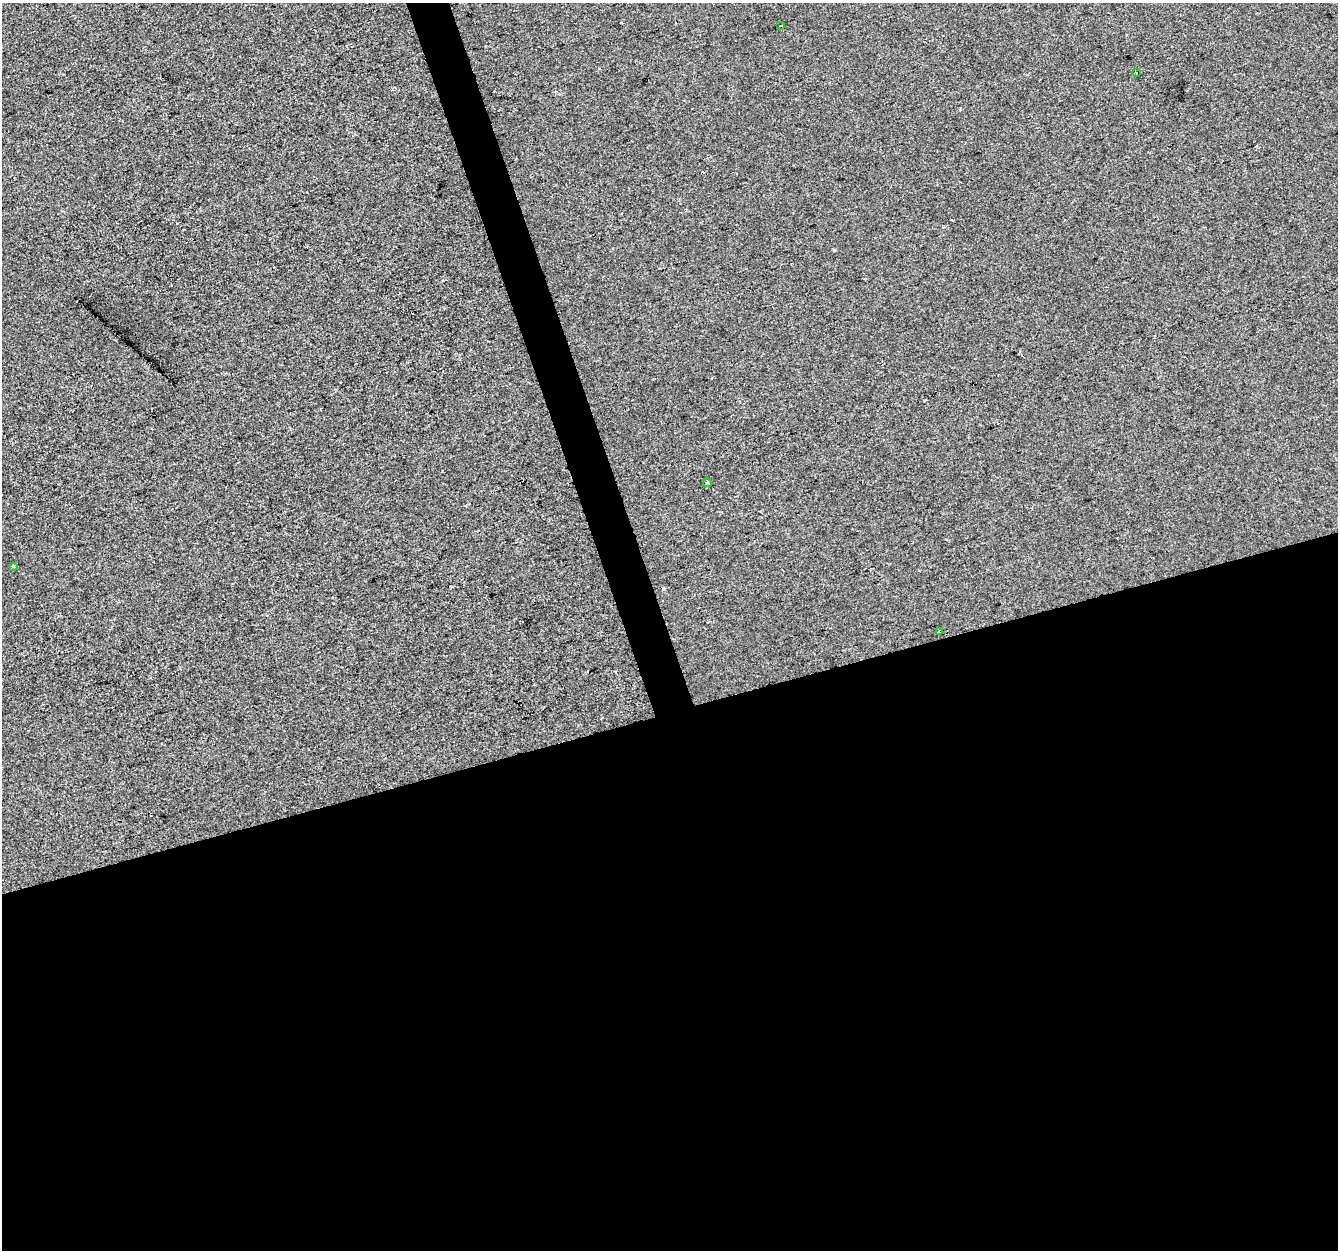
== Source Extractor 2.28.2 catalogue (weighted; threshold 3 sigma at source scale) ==
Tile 15 of 4 x 4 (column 3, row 4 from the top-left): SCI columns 2673-4008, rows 114-1361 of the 5344 x 5163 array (HDU 1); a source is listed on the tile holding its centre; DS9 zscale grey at full resolution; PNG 1340 x 1252 px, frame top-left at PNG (2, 3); each listed source drawn as its Kron ellipse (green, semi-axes under 4 px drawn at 4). Shown black and unused: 45% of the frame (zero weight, under 2 of 3 exposures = <1% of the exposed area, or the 3 px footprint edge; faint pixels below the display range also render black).
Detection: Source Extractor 2.28.2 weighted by HDU 2 'WHT'; one run over the whole footprint, this tile lists its part. Background 1.29e-04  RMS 0.0056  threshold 0.0253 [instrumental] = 3 sigma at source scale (4.5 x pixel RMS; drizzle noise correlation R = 1.50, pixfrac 1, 0.0396/0.0396 arcsec/px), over >= 5 px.
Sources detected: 9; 4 cosmic-ray / hot-pixel residue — neither listed nor drawn; the other 5 listed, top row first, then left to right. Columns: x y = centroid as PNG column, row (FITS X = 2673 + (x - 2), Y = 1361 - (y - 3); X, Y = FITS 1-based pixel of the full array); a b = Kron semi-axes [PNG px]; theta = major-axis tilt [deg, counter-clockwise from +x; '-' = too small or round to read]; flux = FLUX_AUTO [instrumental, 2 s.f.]
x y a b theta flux
781 26 3 2 - 0.68
1136 72 3 3 - 1.6
707 483 4 3 - 1.3
13 566 4 3 - 0.87
939 632 3 2 - 0.91